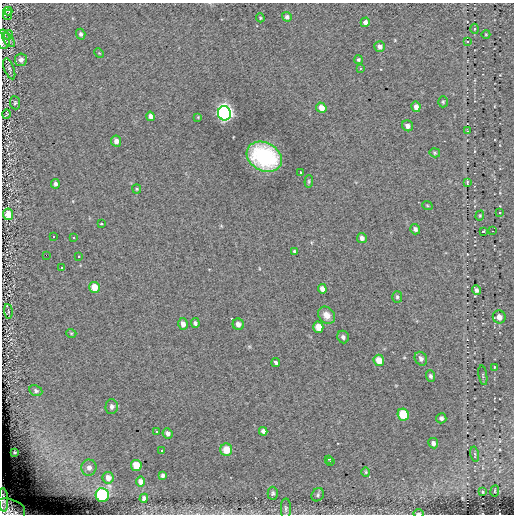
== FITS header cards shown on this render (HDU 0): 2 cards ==
NAXIS1  =                  512
NAXIS2  =                  512

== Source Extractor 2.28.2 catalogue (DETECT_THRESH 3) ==
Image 512 x 512 px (HDU 0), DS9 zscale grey, 1 PNG px = 1 image px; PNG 516 x 516 px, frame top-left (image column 1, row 512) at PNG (2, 3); each listed source drawn as its Kron ellipse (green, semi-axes under 4 px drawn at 4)
Background -0.0578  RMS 4.4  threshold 13.1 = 3 sigma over >= 5 px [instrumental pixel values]
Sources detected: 100; all 100 listed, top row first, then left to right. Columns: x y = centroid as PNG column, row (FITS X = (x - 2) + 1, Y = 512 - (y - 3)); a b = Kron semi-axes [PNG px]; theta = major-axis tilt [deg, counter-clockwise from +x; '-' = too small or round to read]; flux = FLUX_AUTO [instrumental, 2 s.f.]
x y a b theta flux
8 11 4 2 - 230
8 15 5 3 - 220
287 17 5 4 - 830
260 18 4 3 - 330
365 22 5 4 - 1200
474 29 5 3 - 330
81 34 5 4 - 760
486 34 4 3 - 220
8 35 5 3 - 300
3 39 10 6 -85 1200
8 40 8 4 -51 590
467 41 3 2 - 220
380 47 5 5 - 1100
99 53 5 4 - 240
21 60 6 6 - 1000
358 60 4 4 - 460
360 68 4 2 - 240
9 69 11 5 -68 760
443 102 5 4 - 420
15 103 6 5 - 450
416 107 5 4 - 1400
321 108 5 4 - 2400
224 113 7 6 - 110000
6 114 4 3 - 380
150 116 5 4 - 1400
198 117 4 4 - 260
407 126 6 5 - 1200
467 131 3 3 - 210
116 141 6 5 - 1500
435 153 5 4 - 390
264 157 18 14 -27 31000
300 172 3 3 - 1400
309 181 6 4 85 380
467 182 4 3 - 350
55 184 4 4 - 890
137 189 4 4 - 340
427 205 5 3 - 300
499 212 3 2 - 390
8 214 6 5 - 3300
480 216 5 4 - 310
101 224 3 2 - 330
415 229 5 5 - 870
483 231 3 2 - 270
492 231 3 2 - 340
53 236 3 3 - 13000
73 237 3 3 - 13000
362 238 5 4 - 1000
294 251 3 3 - 430
46 255 2 2 - 13000
78 257 3 3 - 13000
62 267 3 3 - 13000
94 287 5 5 - 5000
322 289 5 4 - 1300
477 290 5 4 - 760
397 297 6 5 - 550
8 311 7 3 -85 330
327 315 9 7 -47 2300
499 317 7 6 - 1900
195 323 5 4 - 680
183 324 6 5 - 1500
238 324 6 5 - 1500
318 327 5 5 - 3800
71 333 5 3 - 280
343 337 6 5 - 790
421 359 7 6 - 1000
379 360 6 5 - 3600
276 363 4 3 - 560
494 367 3 2 - 200
483 375 10 3 -80 310
431 376 6 4 -66 670
36 391 7 5 -25 650
112 407 7 6 - 940
403 414 6 5 - 11000
441 418 5 5 - 750
156 431 2 2 - 240
263 431 4 4 - 840
168 433 5 5 - 890
433 443 5 5 - 820
162 450 2 2 - 260
226 450 6 6 - 5000
15 452 3 3 - 400
475 454 8 3 -77 320
328 459 3 3 - 440
330 462 3 2 - 410
136 465 5 5 - 4700
89 468 8 7 - 1300
366 472 4 4 - 340
163 475 4 3 - 590
108 478 6 5 - 1600
141 481 5 4 - 1000
495 491 5 3 - 210
483 492 3 3 - 250
273 493 6 5 - 650
102 495 7 6 - 29000
318 495 7 5 53 660
144 498 4 4 - 830
3 500 12 5 -87 2100
286 508 10 5 90 680
7 510 18 12 -7 5700
418 514 5 3 - 380
At the frame edge (FLAGS 8, measured only in part): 4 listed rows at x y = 3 39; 3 500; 7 510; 418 514